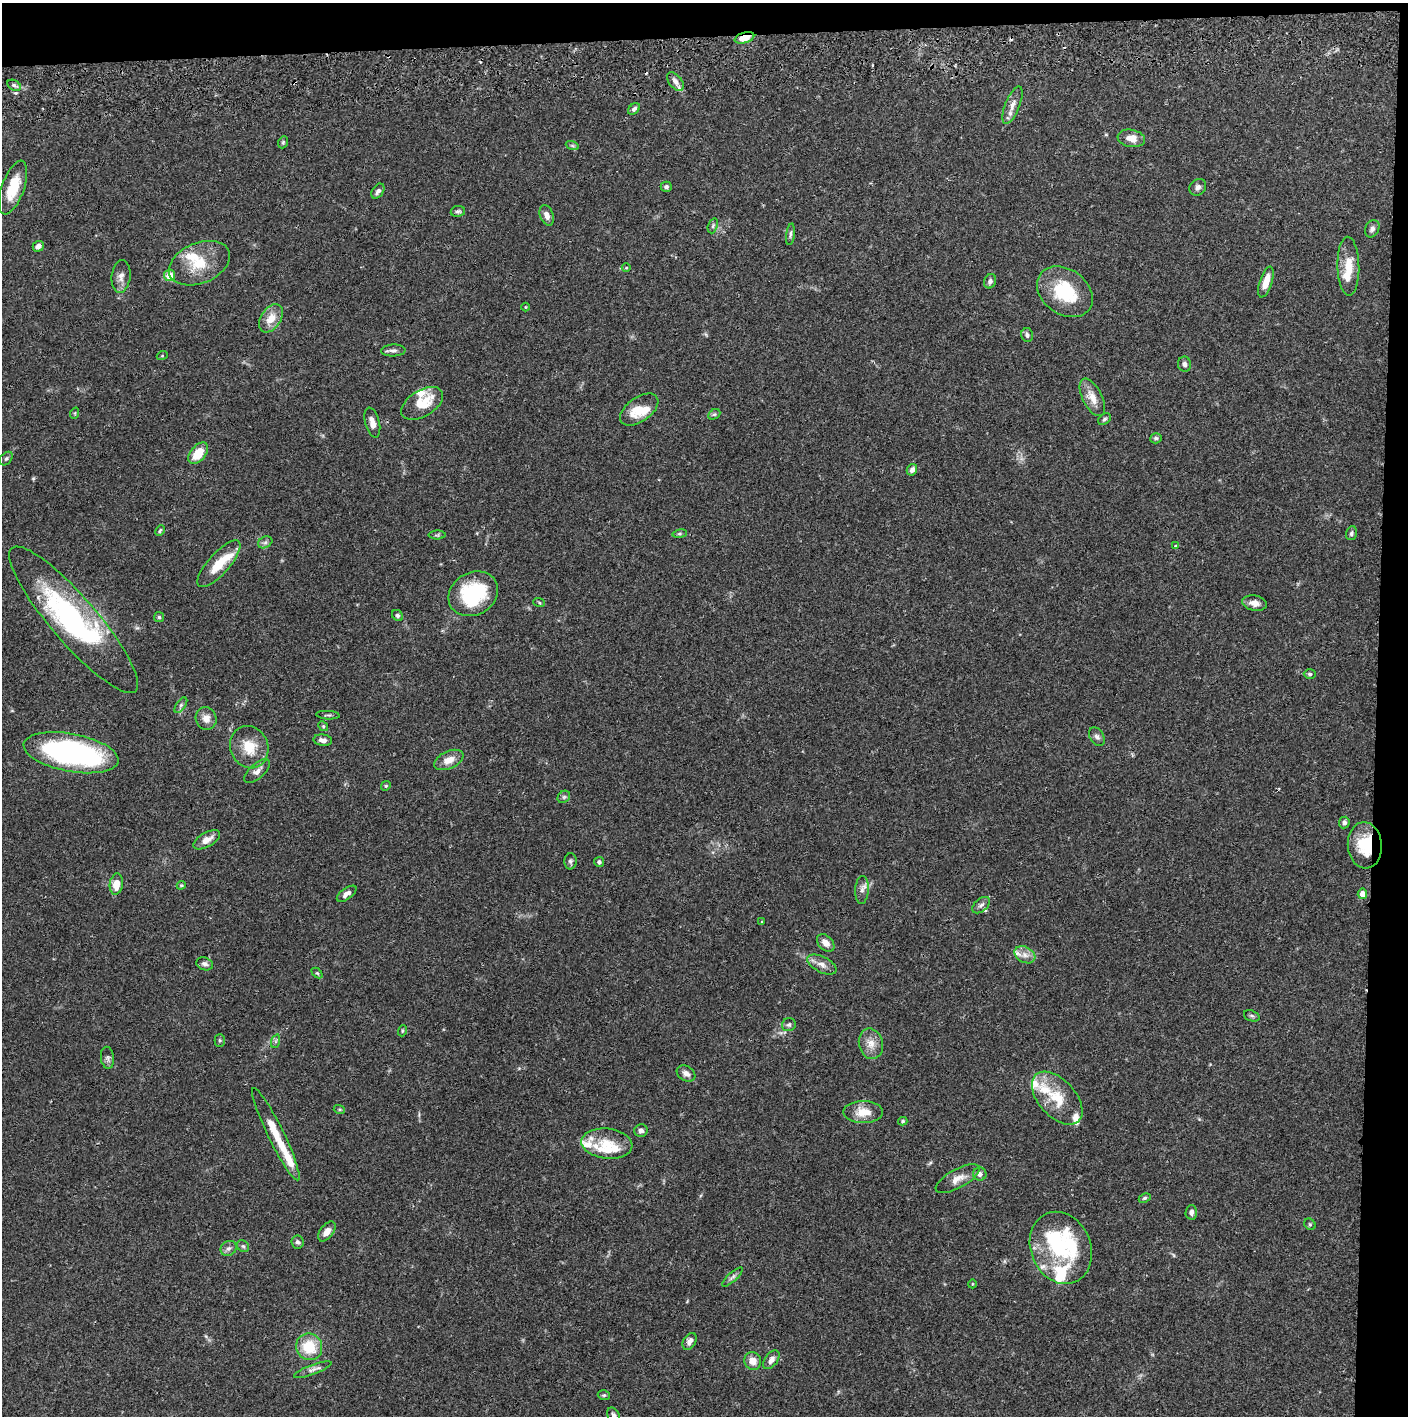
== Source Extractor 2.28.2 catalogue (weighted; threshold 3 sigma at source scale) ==
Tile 3 of 3 x 3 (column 3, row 1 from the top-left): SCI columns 2817-4222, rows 2886-4299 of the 4229 x 4357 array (HDU 1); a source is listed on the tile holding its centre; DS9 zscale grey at full resolution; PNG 1410 x 1418 px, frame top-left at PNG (2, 3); each listed source drawn as its Kron ellipse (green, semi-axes under 4 px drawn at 4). Shown black and unused: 5% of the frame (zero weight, under 2 of 3 exposures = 3% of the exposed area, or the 3 px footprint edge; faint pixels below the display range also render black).
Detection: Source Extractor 2.28.2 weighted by HDU 2 'WHT'; one run over the whole footprint, this tile lists its part. Background 0.0681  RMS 0.0049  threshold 0.0219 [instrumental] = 3 sigma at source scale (4.5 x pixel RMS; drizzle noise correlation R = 1.50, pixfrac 1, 0.05/0.05 arcsec/px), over >= 5 px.
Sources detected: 144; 4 inside a brighter object's white glare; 3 cosmic-ray / hot-pixel residue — neither listed nor drawn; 17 inside a brighter listed object's ellipse — not listed separately; the other 120 listed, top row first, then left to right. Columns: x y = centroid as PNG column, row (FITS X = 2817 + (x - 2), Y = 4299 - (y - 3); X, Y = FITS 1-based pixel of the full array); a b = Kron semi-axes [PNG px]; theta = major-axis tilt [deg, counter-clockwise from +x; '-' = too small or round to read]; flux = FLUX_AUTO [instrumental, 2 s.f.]
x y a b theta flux
744 38 10 5 16 8
675 81 11 6 -50 2.5
14 85 7 5 -30 1
1012 105 20 7 68 3.6
634 109 7 5 40 1.3
1131 138 14 8 -10 5.1
283 142 6 4 69 0.7
572 145 7 4 -19 0.77
666 187 5 5 - 1.2
1198 187 9 7 45 1.9
13 188 28 11 70 14
378 191 8 5 55 1.5
458 211 7 5 8 1
547 215 10 6 -69 2.7
713 226 8 4 72 0.91
1372 229 9 6 65 1.7
790 234 11 4 82 1.1
38 246 6 5 - 2.5
199 263 32 20 22 15
1348 266 29 11 -89 10
626 268 4 3 - 0.46
169 275 6 5 - 7.2
121 276 16 9 83 3.4
990 281 7 6 - 1.6
1266 282 16 6 72 5.9
1065 292 30 22 -36 25
525 307 4 3 - 0.38
271 318 15 10 57 6.7
1027 335 7 6 - 1.3
393 350 12 6 2 1.8
162 356 5 3 - 0.41
1184 364 7 6 - 1.7
1092 397 20 10 -63 6.4
422 403 23 13 32 12
639 410 22 12 35 10
75 413 5 3 - 0.51
714 414 6 4 28 0.81
1104 419 7 5 40 0.98
372 422 15 7 -75 3.3
1156 438 6 5 - 0.99
198 453 12 7 50 9.3
6 458 8 5 48 0.89
912 470 6 5 - 2.1
160 530 5 3 - 0.59
1351 533 7 5 74 1.1
680 534 7 3 9 0.75
437 535 8 4 0 0.75
265 542 7 5 29 1.3
1176 546 4 3 - 1.9
219 564 30 10 48 11
473 594 26 21 29 37
539 602 6 4 -20 0.58
1254 603 12 7 -9 3.5
397 615 6 5 - 0.97
159 617 5 5 - 0.77
74 620 95 23 -49 79
1310 674 6 5 - 0.76
181 705 9 4 55 1.1
328 715 12 2 -3 0.74
206 718 11 10 - 3.9
323 726 5 4 - 0.63
1097 737 10 7 -58 1.7
323 740 9 5 -7 2.5
249 747 21 19 -66 12
71 753 48 19 -10 110
449 760 16 8 24 5.2
257 771 16 7 42 2.8
386 786 5 4 - 0.61
564 797 7 5 44 0.93
1344 823 6 5 - 1.4
207 840 15 7 30 4.2
1365 845 23 17 -86 18
570 861 8 6 87 1.1
599 862 5 5 - 1.1
116 884 11 6 82 6.1
181 885 4 4 - 0.56
862 890 14 7 86 2.5
347 894 11 5 36 2.3
1362 894 5 4 - 4.2
981 905 10 6 40 1.6
762 922 4 3 - 0.44
826 943 10 7 -46 3.2
1025 955 11 7 -28 3.3
205 964 8 6 -19 1.6
822 964 16 7 -26 3.5
317 973 6 4 -43 0.7
1252 1016 8 5 -18 0.97
789 1025 7 6 - 1.2
402 1031 5 3 - 0.56
220 1041 6 5 - 0.8
276 1041 7 4 72 0.95
871 1044 15 12 -77 5.3
107 1058 11 6 -82 1.5
686 1073 10 7 -32 2.7
1057 1098 31 18 -48 17
339 1109 5 3 - 0.6
863 1112 20 11 -1 8
903 1121 5 4 - 0.79
641 1131 6 6 - 1.6
276 1134 51 8 -64 14
607 1144 25 15 -6 11
980 1174 6 6 - 2
958 1179 25 9 29 4.9
1145 1198 6 4 27 0.75
1191 1212 7 5 87 1.7
1310 1224 6 5 - 0.72
327 1231 11 6 53 3.4
297 1242 6 6 - 1.2
243 1246 6 5 - 0.88
229 1248 8 7 - 1.8
1061 1248 37 30 -67 36
732 1277 13 4 42 1.4
972 1284 4 3 - 0.37
690 1341 9 6 59 2.1
309 1347 13 13 - 15
771 1360 11 6 53 3
753 1361 9 8 - 4.3
313 1370 20 5 20 2.3
604 1395 6 4 -18 0.73
613 1415 8 6 -59 1.5
Overlapping masked pixels (flux is a lower limit): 2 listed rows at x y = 744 38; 1365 845
Isophote crosses this tile's border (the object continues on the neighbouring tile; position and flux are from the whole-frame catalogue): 1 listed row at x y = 613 1415